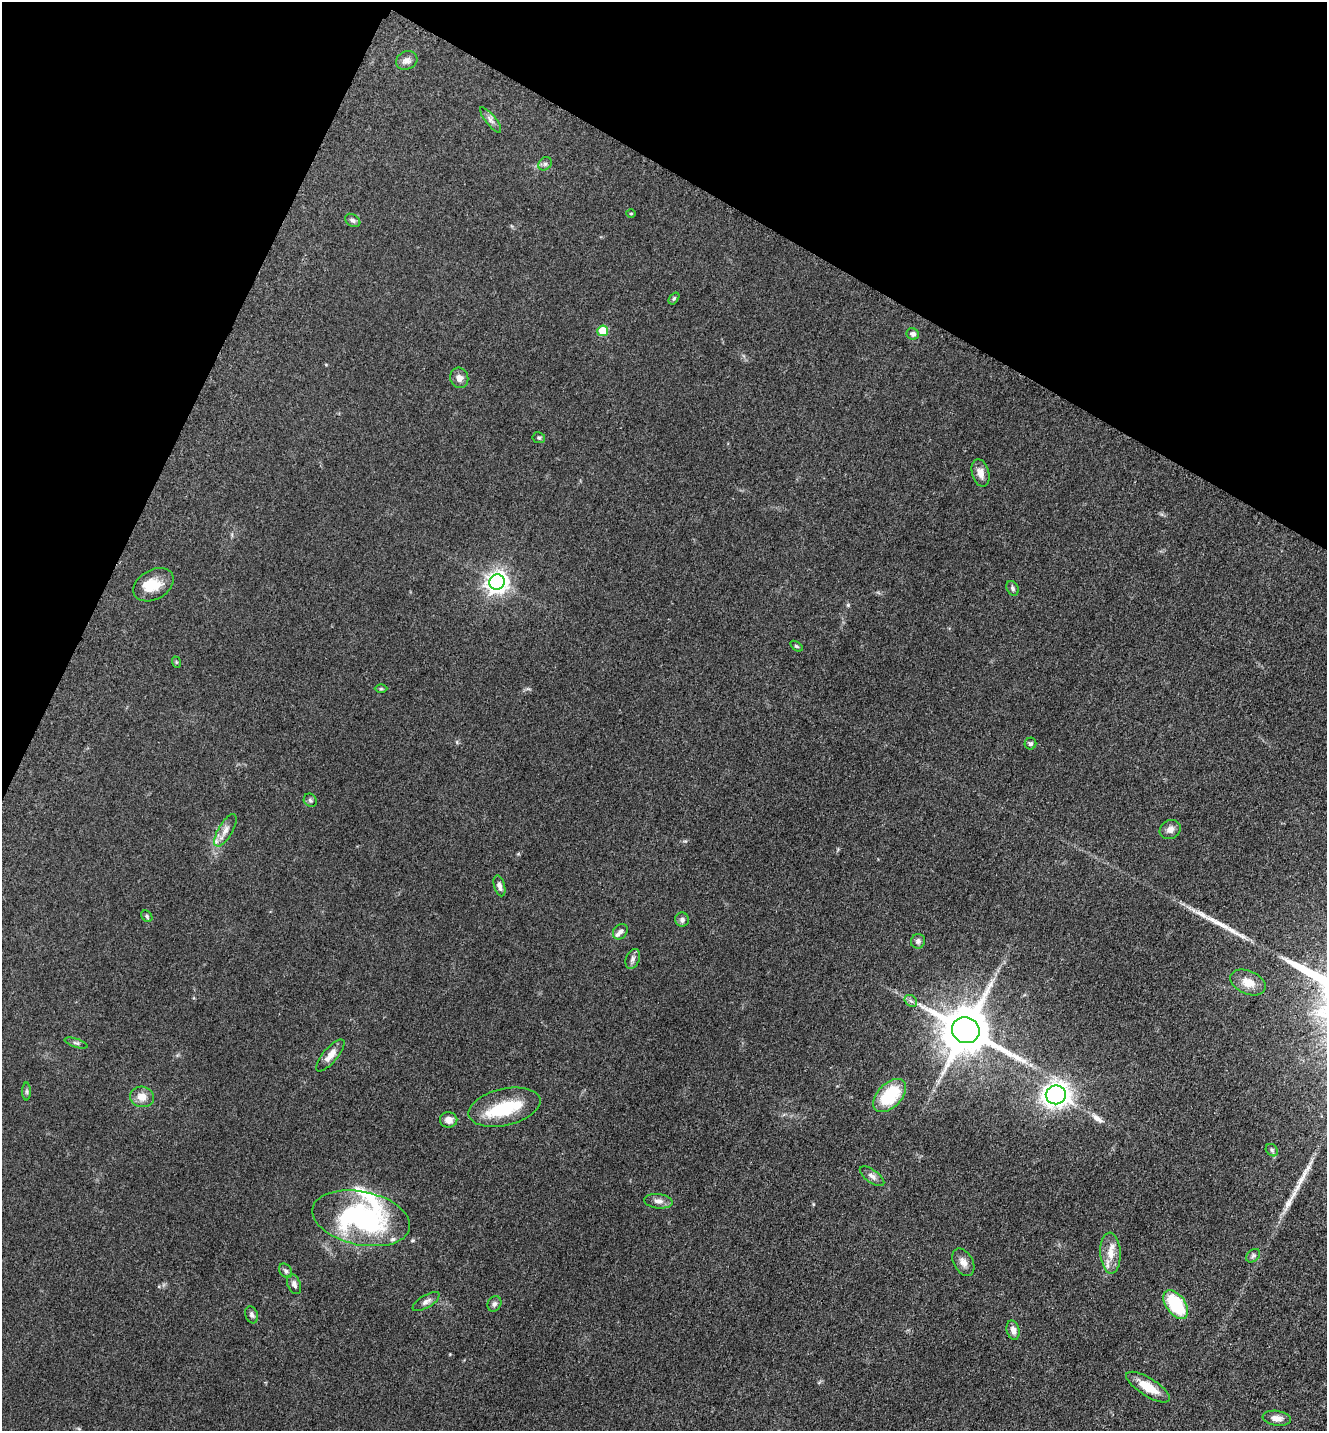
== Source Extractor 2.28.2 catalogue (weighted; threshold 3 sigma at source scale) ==
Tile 2 of 4 x 4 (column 2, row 1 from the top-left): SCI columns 1623-2947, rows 4328-5756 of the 5806 x 5775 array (HDU 1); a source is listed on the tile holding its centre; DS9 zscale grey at full resolution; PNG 1329 x 1433 px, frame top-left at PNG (2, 2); each listed source drawn as its Kron ellipse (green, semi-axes under 4 px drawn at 4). Shown black and unused: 22% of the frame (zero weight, under 3 of 5 exposures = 4% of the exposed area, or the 3 px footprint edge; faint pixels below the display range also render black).
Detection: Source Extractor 2.28.2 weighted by HDU 2 'WHT'; one run over the whole footprint, this tile lists its part. Background 0.0636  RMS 0.006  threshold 0.0271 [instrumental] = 3 sigma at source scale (4.5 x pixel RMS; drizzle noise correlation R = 1.50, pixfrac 1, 0.05/0.05 arcsec/px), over >= 5 px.
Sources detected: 62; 1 inside a brighter object's white glare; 3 long thin detections or spike segments (spike, bleed or trail) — neither listed nor drawn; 4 inside a brighter listed object's ellipse — not listed separately; the other 54 listed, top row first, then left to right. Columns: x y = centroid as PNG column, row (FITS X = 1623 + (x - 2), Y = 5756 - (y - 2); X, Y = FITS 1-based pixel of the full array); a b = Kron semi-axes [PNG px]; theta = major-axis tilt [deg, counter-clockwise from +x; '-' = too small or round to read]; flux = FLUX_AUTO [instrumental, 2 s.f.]
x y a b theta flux
407 60 11 9 25 3.2
491 120 16 5 -51 2.5
545 164 7 6 - 1.5
631 214 5 3 - 0.53
353 220 8 6 -32 1.6
674 298 7 4 53 0.92
603 331 5 5 - 19
913 334 6 5 - 2.3
459 378 10 9 - 3.6
539 438 6 5 - 1.1
980 473 14 8 -74 4.8
497 582 8 7 - 400
153 585 21 14 30 12
1012 588 8 5 -61 1.5
796 646 7 3 -35 0.75
176 662 6 3 -72 0.64
381 689 6 4 0 0.77
1030 744 6 5 - 1.3
310 800 7 6 - 1.3
225 830 18 7 60 4.6
1170 830 11 9 26 3.4
499 886 11 5 -74 2.3
147 916 6 5 - 1.1
682 920 7 7 - 1.9
620 932 8 6 52 2
918 941 7 7 - 1.7
633 959 10 6 68 2
1248 982 18 11 -23 7.8
911 1001 7 5 -44 1.4
966 1030 14 12 -29 3300
76 1043 12 4 -18 1.3
330 1055 20 7 50 5.6
27 1091 9 4 -90 1.1
890 1095 20 12 46 29
1056 1095 10 9 - 340
142 1097 12 10 -11 5.8
504 1107 36 18 13 30
449 1120 8 8 - 4
1272 1150 7 5 -47 1.2
872 1176 14 6 -36 2.8
658 1201 14 7 -6 3.4
361 1218 50 26 -12 110
1110 1253 20 10 -87 8.4
1253 1256 8 6 42 1.3
963 1262 15 9 -60 4
286 1271 8 5 -57 1.4
294 1284 10 6 -67 2.4
426 1302 15 6 32 2.6
494 1304 8 6 62 1.7
1176 1304 16 9 -54 32
252 1315 9 6 -70 1.7
1013 1330 10 6 -75 3.4
1148 1387 25 9 -32 12
1277 1418 14 7 -8 4